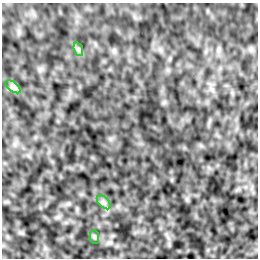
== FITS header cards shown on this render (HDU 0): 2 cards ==
NAXIS1  =                  256 /Number of positions along axis 1
NAXIS2  =                  256 /Number of positions along axis 2

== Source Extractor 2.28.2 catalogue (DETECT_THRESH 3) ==
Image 256 x 256 px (HDU 0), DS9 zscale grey, 1 PNG px = 1 image px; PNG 260 x 260 px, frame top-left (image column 1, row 256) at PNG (2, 3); each listed source drawn as its Kron ellipse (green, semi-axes under 4 px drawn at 4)
Background 1.58e-04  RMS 0.0023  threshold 0.0068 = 3 sigma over >= 5 px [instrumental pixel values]
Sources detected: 4; all 4 listed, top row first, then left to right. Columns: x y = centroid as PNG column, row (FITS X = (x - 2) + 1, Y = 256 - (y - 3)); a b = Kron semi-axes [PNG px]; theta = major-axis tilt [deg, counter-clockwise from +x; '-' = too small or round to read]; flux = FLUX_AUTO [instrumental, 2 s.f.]
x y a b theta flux
78 49 7 4 -71 0.31
13 87 9 4 -37 0.45
104 202 8 5 -45 0.47
95 237 7 4 -89 0.23